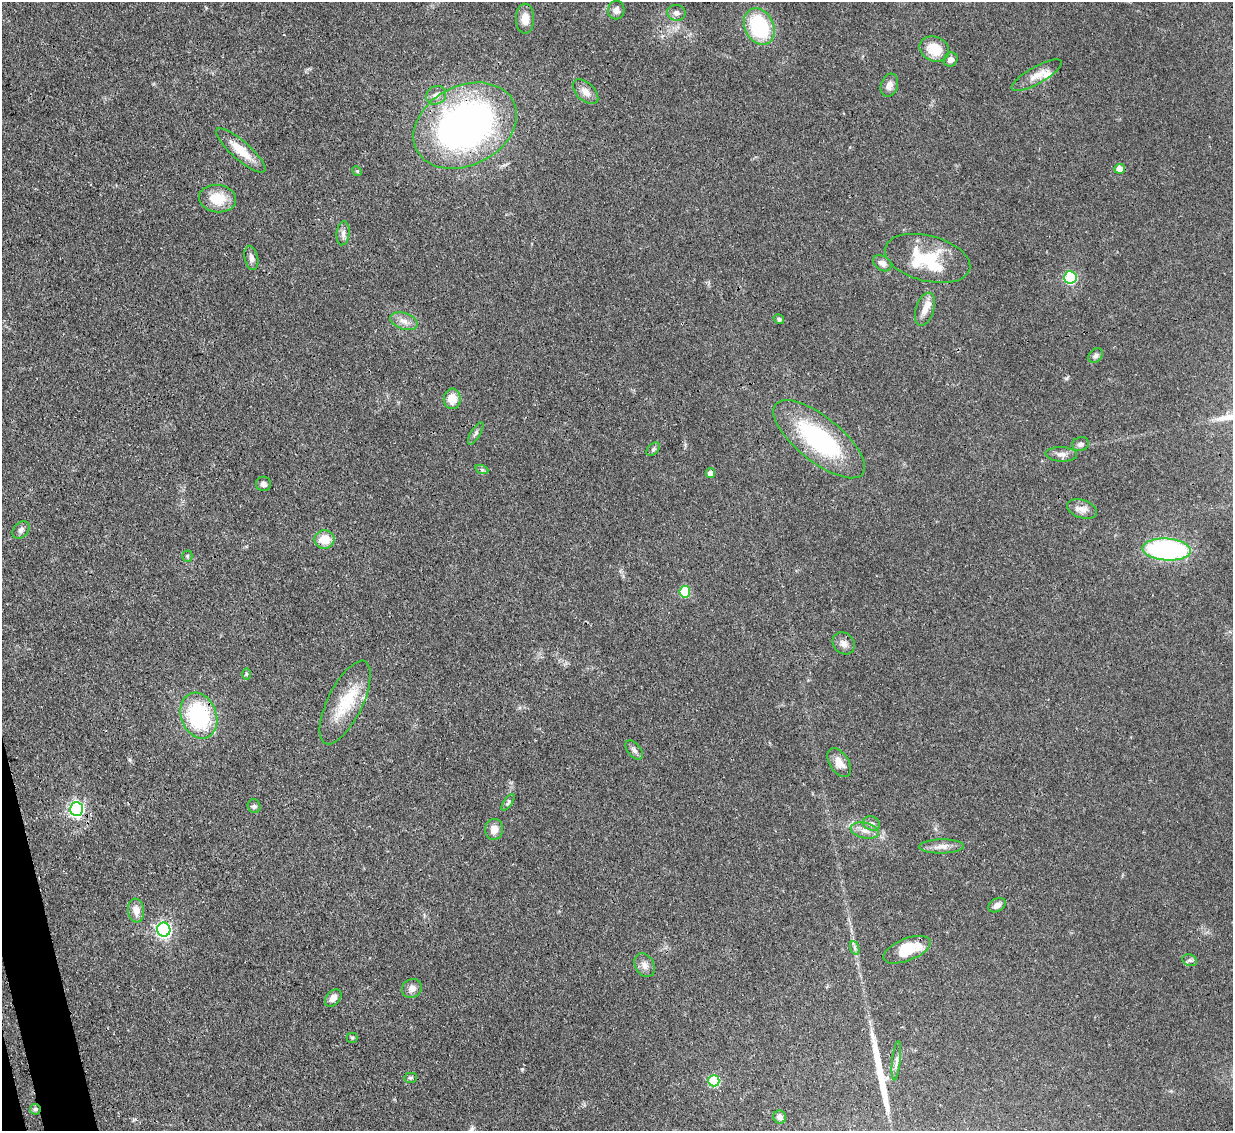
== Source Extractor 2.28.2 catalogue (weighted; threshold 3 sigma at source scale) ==
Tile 7 of 4 x 4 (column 3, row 2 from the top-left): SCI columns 2542-3772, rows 2470-3598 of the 5081 x 5061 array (HDU 1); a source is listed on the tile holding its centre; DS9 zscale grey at full resolution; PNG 1235 x 1133 px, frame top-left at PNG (2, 2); each listed source drawn as its Kron ellipse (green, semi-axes under 4 px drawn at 4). Shown black and unused: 1% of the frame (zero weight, under 3 of 4 exposures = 9% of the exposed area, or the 3 px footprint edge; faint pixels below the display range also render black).
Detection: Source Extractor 2.28.2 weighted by HDU 2 'WHT'; one run over the whole footprint, this tile lists its part. Background 0.0967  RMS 0.0047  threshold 0.021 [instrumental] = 3 sigma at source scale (4.5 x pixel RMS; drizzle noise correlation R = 1.50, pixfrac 1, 0.05/0.05 arcsec/px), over >= 5 px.
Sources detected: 73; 1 long thin detection or spike segment (spike, bleed or trail) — neither listed nor drawn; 5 inside a brighter listed object's ellipse — not listed separately; the other 67 listed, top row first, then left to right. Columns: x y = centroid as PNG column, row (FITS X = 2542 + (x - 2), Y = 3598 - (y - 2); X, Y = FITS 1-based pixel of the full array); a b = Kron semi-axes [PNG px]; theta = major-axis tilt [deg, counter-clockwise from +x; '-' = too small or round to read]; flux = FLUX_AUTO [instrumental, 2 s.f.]
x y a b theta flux
616 10 9 8 - 2.4
676 13 9 8 - 2.1
525 19 15 9 -90 5.5
759 26 19 14 -63 39
934 49 15 12 -23 12
951 60 7 6 - 2.3
1037 75 28 8 29 5.2
889 85 12 8 72 3.2
586 92 15 9 -43 3.9
436 95 10 9 - 3.1
465 126 54 39 27 210
241 150 32 9 -41 9.4
1120 169 5 5 - 5.8
357 171 5 4 - 0.53
218 199 18 13 -8 12
343 233 12 6 85 2.2
251 258 12 6 -77 2.1
928 258 44 22 -15 24
882 263 10 7 -34 2.6
1070 277 6 6 - 41
925 309 17 9 72 4.5
779 319 5 4 - 0.85
404 321 14 8 -19 3.5
1096 355 8 6 46 1.4
452 399 10 8 83 6.9
476 433 13 4 59 1.3
819 439 56 22 -39 57
1081 444 8 7 - 1.5
653 449 8 5 45 1
1061 454 16 7 -2 2.6
482 470 7 4 -19 0.77
710 473 5 4 - 3.9
264 484 8 7 - 1.8
1082 509 15 9 -19 3.4
21 530 10 7 48 1.7
324 539 10 9 - 7.8
1167 550 24 11 -4 84
187 556 5 5 - 0.65
685 592 5 5 - 21
844 643 12 10 -43 2.9
246 674 6 3 -90 0.55
345 702 46 17 64 19
199 716 23 17 -70 46
634 750 11 6 -50 1.7
839 763 16 9 -57 5.4
508 802 9 3 57 0.98
254 806 7 6 - 1.4
77 809 7 6 - 120
871 823 9 7 -22 1.7
494 829 10 9 - 3.6
865 830 14 8 -11 3.3
942 846 22 7 1 3.5
997 905 9 6 29 2.3
136 910 12 8 -82 4.5
164 930 7 6 - 120
855 948 7 4 -71 1
907 950 25 11 22 15
1190 960 7 5 -20 1
645 965 12 9 -60 2.9
412 988 10 9 - 2.8
333 998 10 7 48 3.1
352 1038 5 5 - 0.6
896 1061 20 3 84 2
410 1078 6 5 - 0.84
714 1081 5 5 - 28
35 1109 5 5 - 0.99
780 1117 6 6 - 2.3
Overlapping masked pixels (flux is a lower limit): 2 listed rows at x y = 199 716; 35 1109
Unlisted compact peaks at least as high as the median listed source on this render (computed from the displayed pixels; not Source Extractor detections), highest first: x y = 522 1069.